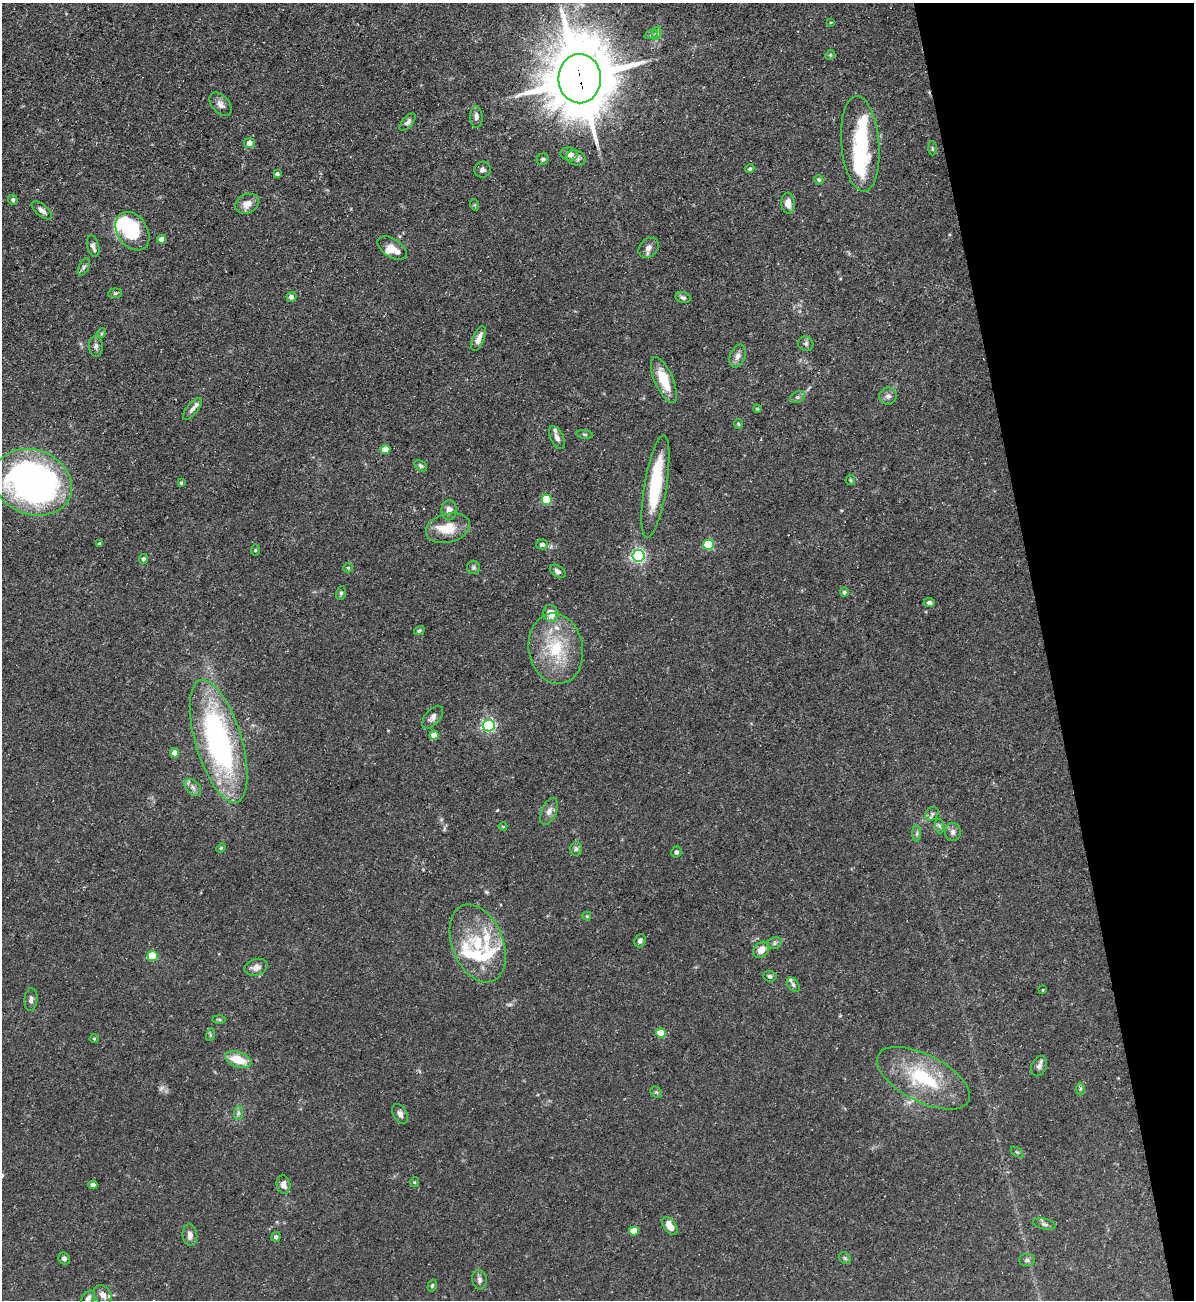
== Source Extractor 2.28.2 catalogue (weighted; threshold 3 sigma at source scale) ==
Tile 12 of 4 x 4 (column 4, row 3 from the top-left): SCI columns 3717-4908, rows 1299-2596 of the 5172 x 5191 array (HDU 1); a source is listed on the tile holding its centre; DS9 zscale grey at full resolution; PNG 1196 x 1302 px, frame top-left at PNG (2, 3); each listed source drawn as its Kron ellipse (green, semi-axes under 4 px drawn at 4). Shown black and unused: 12% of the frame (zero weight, under 3 of 5 exposures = <1% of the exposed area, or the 3 px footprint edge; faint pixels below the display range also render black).
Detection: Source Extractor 2.28.2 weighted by HDU 2 'WHT'; one run over the whole footprint, this tile lists its part. Background 0.0757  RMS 0.0041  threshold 0.0185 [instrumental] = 3 sigma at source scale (4.5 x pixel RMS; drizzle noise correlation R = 1.50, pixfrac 1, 0.05/0.05 arcsec/px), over >= 5 px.
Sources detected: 138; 1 too faint to see at this stretch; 4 inside a brighter object's white glare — neither listed nor drawn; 11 inside a brighter listed object's ellipse — not listed separately; the other 122 listed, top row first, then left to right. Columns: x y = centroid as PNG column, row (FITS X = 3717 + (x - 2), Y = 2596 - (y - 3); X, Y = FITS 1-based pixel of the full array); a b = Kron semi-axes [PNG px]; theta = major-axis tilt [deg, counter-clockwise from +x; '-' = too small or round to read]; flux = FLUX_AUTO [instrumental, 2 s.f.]
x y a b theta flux
831 22 3 2 - 0.32
657 33 7 4 72 0.96
651 35 7 4 18 0.81
830 55 5 4 - 0.51
580 79 24 21 -89 3100
220 104 13 8 -50 2.3
476 117 11 6 -88 1.7
408 122 10 5 49 1.3
249 143 5 5 - 2.3
860 144 48 19 -85 31
932 148 7 3 -89 0.47
569 154 8 6 -10 2.4
576 158 10 7 -16 1.7
543 159 6 5 - 0.79
750 169 5 4 - 0.72
482 170 8 8 - 1.5
277 174 4 4 - 0.92
819 180 5 4 - 0.61
13 200 5 4 - 0.69
788 203 10 7 -84 3.5
247 204 12 9 27 3.5
475 205 6 3 -72 0.45
42 210 12 5 -39 1.9
132 231 21 15 -57 24
162 239 4 4 - 2.8
93 246 11 6 -76 1.9
392 248 16 9 -33 3.9
649 248 11 8 46 2.3
84 267 9 5 65 0.96
115 293 7 5 7 0.76
291 297 5 5 - 1.7
683 297 8 5 -12 1.1
102 333 5 3 - 0.42
479 339 13 5 67 2.8
806 344 8 7 - 1.1
96 346 10 7 -87 1.3
738 356 12 7 70 2.4
664 380 24 9 -66 11
888 396 9 8 - 1.8
797 397 8 5 27 1
192 409 13 5 50 1.8
757 409 4 3 - 0.43
738 424 5 4 - 0.45
585 434 8 4 -8 0.63
557 438 12 6 -65 1.9
385 449 5 4 - 6.9
421 466 7 4 -36 0.91
850 480 5 4 - 0.48
33 482 40 32 -20 170
181 483 3 3 - 0.56
655 486 52 11 81 26
547 500 5 5 - 21
449 510 10 7 86 2.5
448 528 23 14 15 9.3
100 544 4 4 - 1.2
542 544 6 5 - 0.97
709 545 5 5 - 25
255 550 5 3 - 0.39
638 556 6 6 - 100
143 559 5 4 - 0.94
474 567 7 6 - 0.88
348 568 5 4 - 0.46
558 571 9 5 -34 1.5
844 592 4 4 - 0.85
341 593 7 5 80 0.81
929 602 6 4 -5 0.98
551 613 8 7 - 5
419 631 5 4 - 0.67
556 649 35 27 -80 23
433 717 13 7 49 2.1
489 726 6 5 - 75
434 735 4 4 - 4.7
219 741 64 23 -73 94
175 753 4 4 - 4
193 787 10 6 -49 1.6
549 811 14 7 67 2.3
932 814 7 6 - 1.2
503 826 4 3 - 0.34
939 826 7 4 -88 0.91
953 832 9 8 - 1.6
917 833 8 4 89 0.91
221 848 5 4 - 0.47
576 849 7 5 85 1
676 852 5 5 - 1.2
587 916 4 4 - 0.38
640 941 7 5 67 1.2
478 943 41 25 -68 25
774 943 7 6 - 1
761 950 9 7 44 3.9
152 956 5 5 - 17
256 967 12 8 17 2.7
770 976 7 5 -5 0.97
793 985 8 5 -51 0.97
1043 990 4 2 - 0.27
31 1000 11 6 85 1.6
219 1019 6 4 -1 0.61
661 1033 5 4 - 10
210 1035 6 4 73 0.6
94 1039 4 4 - 0.48
238 1060 13 7 -20 9.3
1039 1066 10 7 65 1.7
923 1078 51 23 -27 29
1080 1089 6 4 88 0.67
656 1092 6 5 - 0.76
238 1113 7 4 89 0.9
400 1114 11 7 -61 1.8
1017 1152 7 4 -36 0.54
415 1182 5 3 - 0.37
93 1185 4 4 - 2.2
284 1185 9 6 -77 2.3
1044 1224 12 5 -12 1.2
670 1226 10 6 -54 4.5
634 1231 5 4 - 8.6
190 1235 11 7 -85 2.3
276 1237 5 4 - 1
845 1258 6 5 - 0.63
64 1259 6 5 - 1.2
1027 1260 8 6 1 1
479 1280 10 7 -84 1.4
432 1286 6 4 74 0.64
103 1295 10 8 -53 3
88 1298 8 5 49 1.5
Overlapping masked pixels (flux is a lower limit): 1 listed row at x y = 580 79